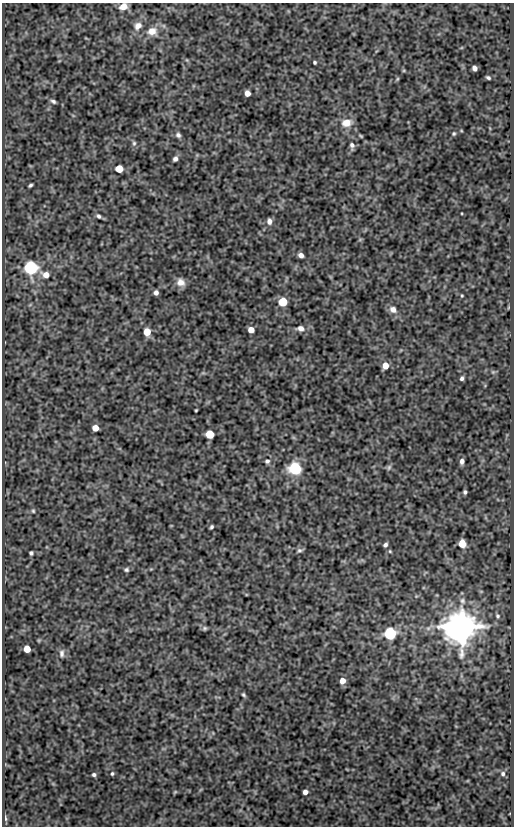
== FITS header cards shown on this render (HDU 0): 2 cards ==
NAXIS1  =                  512
NAXIS2  =                  824

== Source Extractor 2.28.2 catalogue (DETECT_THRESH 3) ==
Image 512 x 824 px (HDU 0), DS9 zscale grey, 1 PNG px = 1 image px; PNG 516 x 828 px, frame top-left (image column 1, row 824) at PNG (2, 3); no overlay
Background 83.1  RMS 0.54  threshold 1.61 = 3 sigma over >= 5 px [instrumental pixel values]
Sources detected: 66; all 66 listed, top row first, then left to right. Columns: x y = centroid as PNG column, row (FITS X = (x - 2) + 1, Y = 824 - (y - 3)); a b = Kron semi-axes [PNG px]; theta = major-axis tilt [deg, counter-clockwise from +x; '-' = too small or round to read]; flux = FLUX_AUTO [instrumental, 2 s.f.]
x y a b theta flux
123 6 8 6 22 320
138 26 12 9 50 290
164 26 6 4 -71 58
152 31 14 11 5 430
187 60 6 3 -71 39
315 62 3 3 - 52
475 68 5 4 - 140
488 78 4 3 - 65
397 79 6 4 71 39
247 93 5 5 - 250
53 101 6 3 -32 75
346 123 12 9 6 450
454 134 5 4 - 48
178 135 7 6 - 100
361 136 7 3 -36 42
134 143 7 5 -90 74
352 145 9 6 -85 130
175 159 6 5 - 120
119 169 5 5 - 840
30 185 4 3 - 58
98 216 6 4 -54 73
269 221 7 6 - 150
301 255 5 4 - 160
31 268 6 6 - 13000
46 275 9 7 -24 320
181 282 10 9 - 270
156 293 4 4 - 150
462 296 3 3 - 33
283 302 5 5 - 1600
393 309 9 8 - 220
300 328 10 7 -5 190
251 330 5 5 - 350
147 332 6 5 - 680
385 366 5 5 - 460
493 372 5 5 - 47
462 378 5 4 - 81
196 410 3 2 - 34
95 428 5 5 - 390
210 434 5 5 - 1400
267 461 6 5 - 77
462 461 6 5 - 140
389 467 8 6 74 78
295 469 6 6 - 7800
465 492 4 4 - 67
33 511 5 4 - 45
211 527 4 3 - 58
462 544 6 5 - 680
385 545 5 4 - 83
299 550 7 6 - 86
390 551 5 4 - 38
31 553 4 4 - 62
126 570 5 5 - 65
498 616 6 5 - 63
462 626 9 8 - 110000
204 628 6 5 - 64
390 634 6 6 - 7700
27 649 5 5 - 640
62 653 10 7 -85 130
342 681 6 5 - 300
243 695 5 4 - 57
112 774 4 3 - 49
503 774 6 6 - 91
94 775 4 4 - 72
175 792 6 3 37 35
305 792 5 4 - 150
5 818 8 3 -89 62
At the frame edge (FLAGS 8, measured only in part): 1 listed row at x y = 123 6